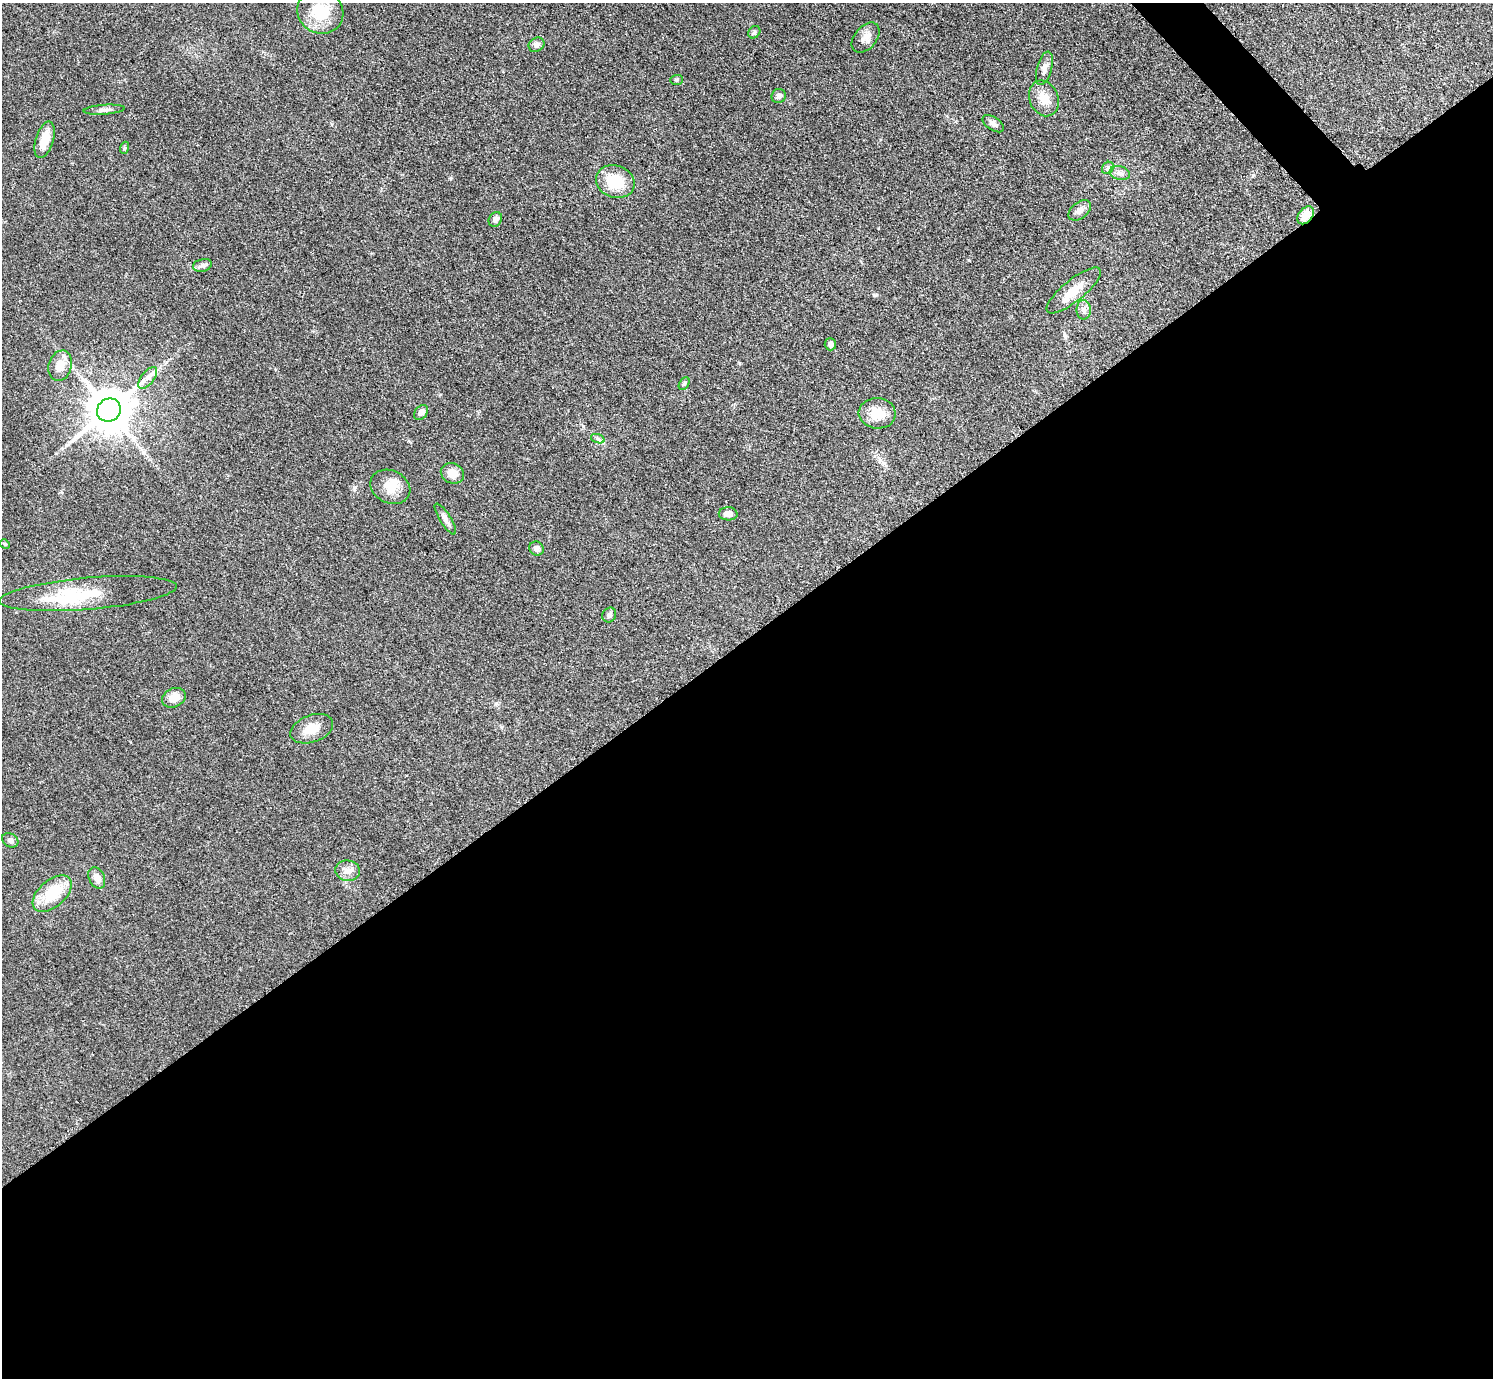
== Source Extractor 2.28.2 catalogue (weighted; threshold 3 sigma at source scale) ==
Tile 15 of 4 x 4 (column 3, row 4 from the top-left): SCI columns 2990-4480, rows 311-1686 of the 5984 x 5981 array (HDU 1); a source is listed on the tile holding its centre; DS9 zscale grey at full resolution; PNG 1495 x 1380 px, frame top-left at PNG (2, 3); each listed source drawn as its Kron ellipse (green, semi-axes under 4 px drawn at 4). Shown black and unused: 55% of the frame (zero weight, under 3 of 5 exposures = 1% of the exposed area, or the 3 px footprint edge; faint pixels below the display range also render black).
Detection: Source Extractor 2.28.2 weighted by HDU 2 'WHT'; one run over the whole footprint, this tile lists its part. Background 0.0959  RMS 0.0067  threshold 0.0301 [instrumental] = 3 sigma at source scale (4.5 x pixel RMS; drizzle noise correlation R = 1.50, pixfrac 1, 0.05/0.05 arcsec/px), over >= 5 px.
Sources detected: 45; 1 inside a brighter object's white glare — neither listed nor drawn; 1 inside a brighter listed object's ellipse — not listed separately; the other 43 listed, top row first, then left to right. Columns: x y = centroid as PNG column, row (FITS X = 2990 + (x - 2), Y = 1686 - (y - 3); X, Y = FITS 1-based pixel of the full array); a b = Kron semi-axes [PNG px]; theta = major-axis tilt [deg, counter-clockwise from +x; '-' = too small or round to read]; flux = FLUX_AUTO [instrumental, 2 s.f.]
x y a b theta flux
320 12 24 21 -29 22
754 32 7 5 46 1.2
866 37 17 11 51 5.6
537 45 8 7 - 2.4
1044 68 17 7 75 3.6
677 80 6 5 - 0.95
779 96 7 7 - 2
1044 98 18 14 -69 9.7
104 110 21 5 4 2.9
993 124 12 6 -33 2.9
45 140 19 9 73 9.7
124 148 6 4 71 0.87
1108 168 6 5 - 1.5
1120 173 10 7 -14 2.9
615 182 20 16 -19 22
1080 210 13 8 40 3.9
1306 215 10 6 52 9.8
495 219 8 6 59 3.1
202 265 10 6 13 2.1
1074 290 34 11 39 11
1084 310 10 7 89 2.7
830 344 6 6 - 2.6
60 366 15 11 73 8.8
148 378 13 6 52 3.8
684 384 7 5 62 1.2
109 410 12 11 - 2500
421 412 8 6 50 3.2
877 413 18 15 -5 13
598 439 7 4 -18 1.4
452 473 12 10 -23 7.1
390 487 21 16 -26 11
728 514 9 6 -1 4.7
445 519 18 5 -57 3.2
5 544 5 4 - 0.65
536 549 7 7 - 2.7
88 594 89 16 5 36
609 615 8 6 59 2
174 698 12 9 25 7.8
312 729 22 13 20 9.8
10 840 9 6 -31 2
348 871 12 10 -8 4.6
97 878 11 7 -65 4.9
52 894 23 13 41 22
Overlapping masked pixels (flux is a lower limit): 1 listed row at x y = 1306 215
Unlisted compact peaks at least as high as the median listed source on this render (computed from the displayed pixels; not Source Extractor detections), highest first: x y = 451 178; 874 295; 1253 175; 969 260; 354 488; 496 703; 739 363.